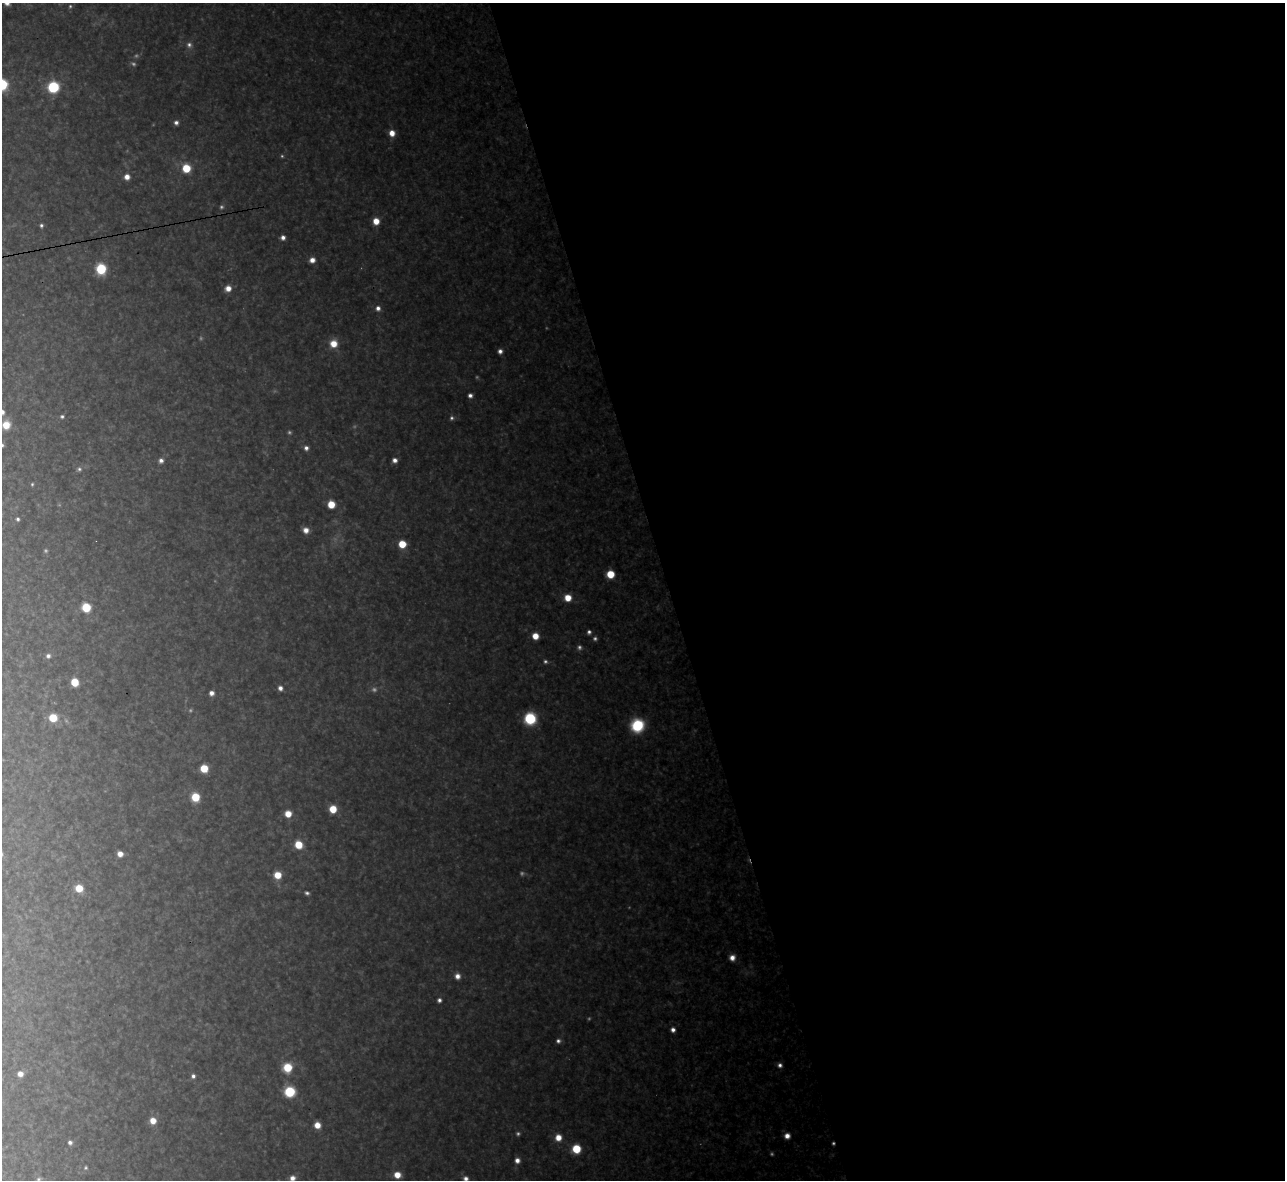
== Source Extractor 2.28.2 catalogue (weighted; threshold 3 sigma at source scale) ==
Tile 8 of 4 x 4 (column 4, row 2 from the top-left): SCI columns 3851-5133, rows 2500-3677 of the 5133 x 5115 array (HDU 1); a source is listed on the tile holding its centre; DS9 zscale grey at full resolution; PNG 1287 x 1182 px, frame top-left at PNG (2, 3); no overlay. Shown black and unused: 48% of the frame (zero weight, under 3 of 4 exposures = <1% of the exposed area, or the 3 px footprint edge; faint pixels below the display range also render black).
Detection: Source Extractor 2.28.2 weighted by HDU 2 'WHT'; one run over the whole footprint, this tile lists its part. Background 0.314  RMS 0.019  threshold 0.0867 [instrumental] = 3 sigma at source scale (4.5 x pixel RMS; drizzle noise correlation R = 1.50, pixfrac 1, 0.05/0.05 arcsec/px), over >= 5 px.
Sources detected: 99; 27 too faint to see at this stretch — not listed; the other 72 listed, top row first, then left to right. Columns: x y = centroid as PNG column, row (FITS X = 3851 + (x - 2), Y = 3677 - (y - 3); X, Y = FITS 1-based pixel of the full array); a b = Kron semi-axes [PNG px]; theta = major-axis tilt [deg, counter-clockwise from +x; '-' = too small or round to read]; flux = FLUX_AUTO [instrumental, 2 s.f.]
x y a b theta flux
189 45 9 8 - 12
2 84 7 7 - 240
53 87 7 7 - 200
176 123 5 5 - 9.1
392 133 7 6 - 26
186 168 7 6 - 79
127 177 6 6 - 19
376 221 6 6 - 34
41 225 5 4 - 5.4
283 238 5 5 - 12
312 260 6 5 - 19
101 269 7 7 - 170
228 288 6 6 - 22
378 308 6 6 - 12
333 343 9 8 - 41
500 351 5 5 - 11
470 395 5 4 - 9.4
2 412 6 5 - 12
62 417 6 5 - 5.4
6 425 11 9 85 43
2 445 5 5 - 5.6
306 448 6 5 - 9.8
161 460 6 6 - 10
395 460 5 5 - 13
79 469 8 7 - 7.4
32 484 5 4 - 3.3
331 504 6 6 - 55
18 519 5 4 - 5.5
306 530 7 6 - 18
402 544 6 6 - 64
610 574 6 6 - 68
568 598 7 6 - 42
86 607 6 6 - 94
589 632 5 5 - 7.5
535 636 6 5 - 34
48 656 6 6 - 8.5
75 682 6 6 - 60
280 688 5 5 - 12
211 693 5 5 - 12
53 718 7 6 - 68
530 719 8 8 - 180
637 725 9 8 - 220
204 768 6 6 - 55
195 797 7 7 - 67
333 809 6 6 - 50
288 814 6 6 - 33
298 845 7 6 - 60
120 854 5 5 - 20
277 875 6 6 - 45
79 888 6 6 - 56
307 893 5 4 - 5.7
732 958 7 6 - 19
457 976 7 6 - 16
439 1000 5 4 - 7.8
673 1030 4 4 - 13
558 1041 6 5 - 8
780 1065 6 6 - 10
287 1067 7 7 - 81
20 1074 6 5 - 18
193 1076 5 4 - 8.7
290 1092 7 7 - 160
153 1121 6 6 - 29
317 1125 6 5 - 29
787 1136 6 6 - 19
558 1137 7 7 - 31
70 1142 6 5 - 8.4
576 1149 6 6 - 89
517 1160 6 5 - 15
397 1175 6 6 - 34
292 1178 7 7 - 16
39 1179 9 7 34 8.1
466 1179 6 6 - 12
Isophote crosses this tile's border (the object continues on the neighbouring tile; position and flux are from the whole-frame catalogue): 7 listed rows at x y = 2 84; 2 412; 6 425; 2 445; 292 1178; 39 1179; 466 1179